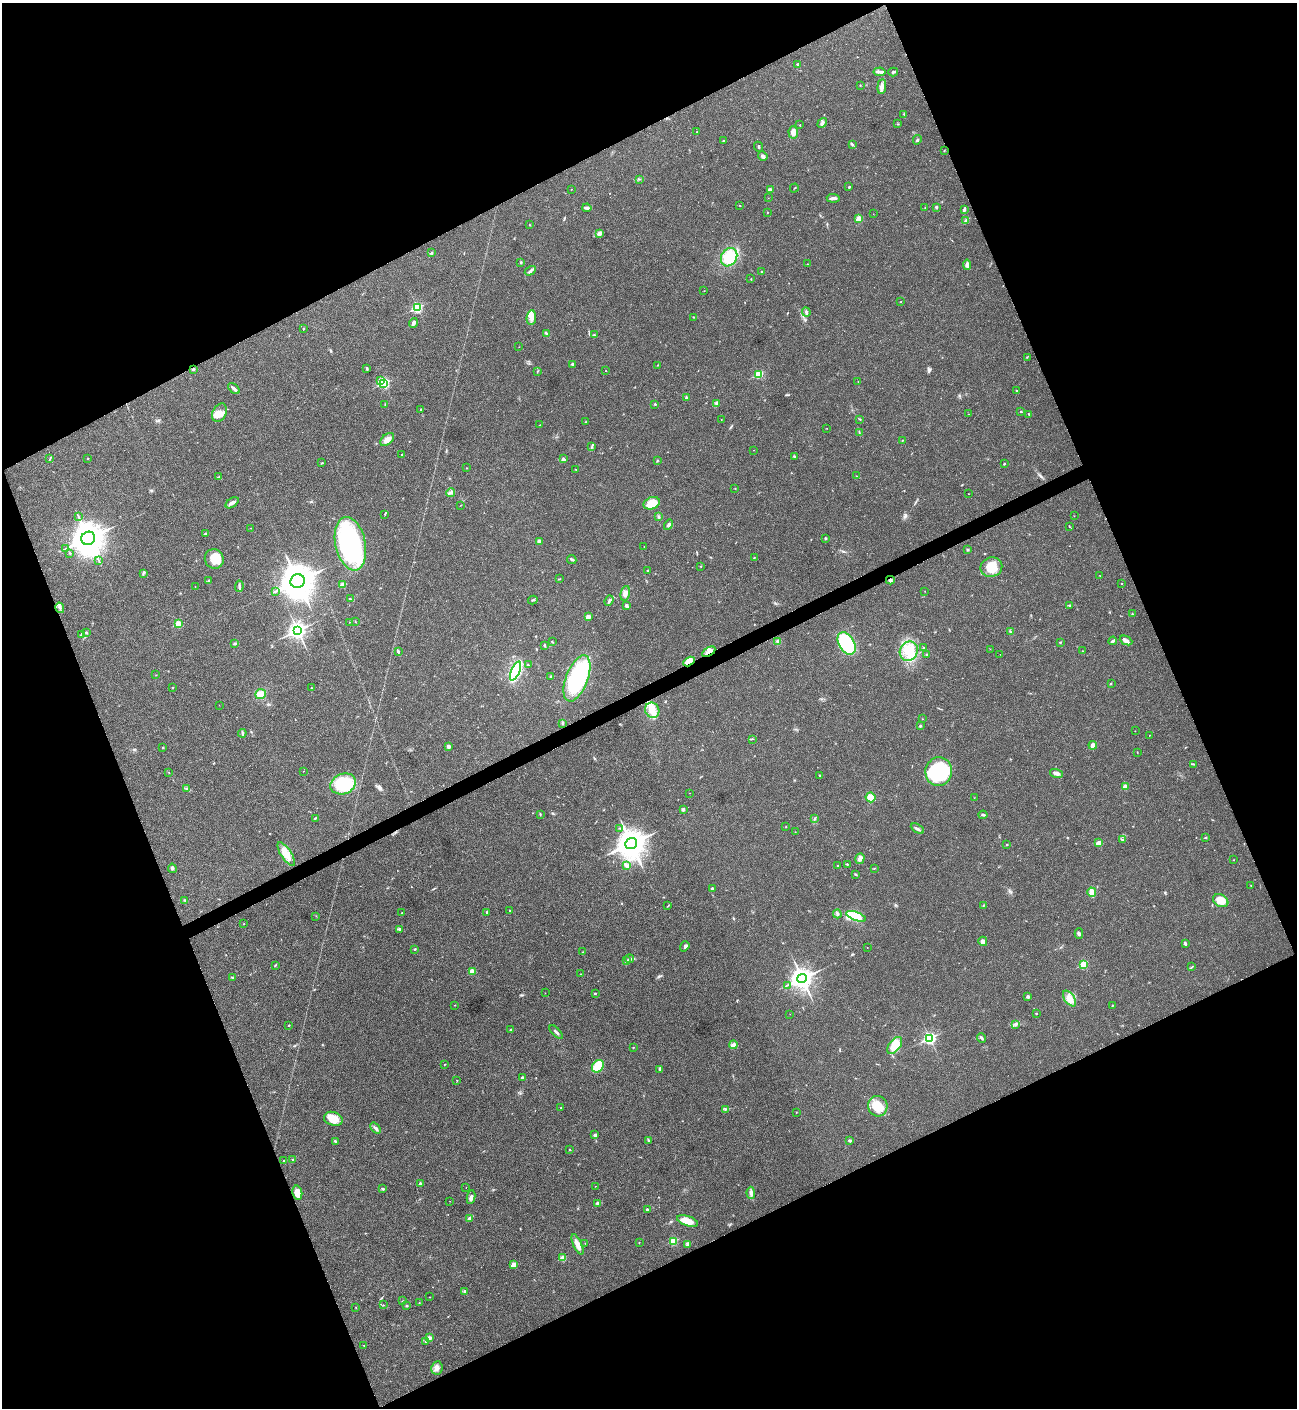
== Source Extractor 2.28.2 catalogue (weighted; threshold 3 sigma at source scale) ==
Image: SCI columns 288-5464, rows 3-5625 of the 5620 x 5631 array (HDU 1 of 3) = the unmasked area's bounding box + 8 px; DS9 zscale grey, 4 x 4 block average (1 PNG px = mean of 4 x 4 image px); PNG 1299 x 1410 px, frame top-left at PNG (2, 3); each listed source drawn as its Kron ellipse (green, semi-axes under 4 px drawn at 4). Shown black and unused: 44% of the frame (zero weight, under 3 of 4 exposures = <1% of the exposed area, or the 3 px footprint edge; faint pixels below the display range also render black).
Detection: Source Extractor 2.28.2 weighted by HDU 2 'WHT'. Background 0.0207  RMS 0.004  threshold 0.018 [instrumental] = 3 sigma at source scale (4.5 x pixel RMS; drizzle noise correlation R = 1.50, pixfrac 1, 0.05/0.05 arcsec/px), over >= 5 px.
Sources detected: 342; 1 inside a brighter object's white glare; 1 cosmic-ray / hot-pixel residue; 1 long thin detection or spike segment (spike, bleed or trail) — neither listed nor drawn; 13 inside a brighter listed object's ellipse — not listed separately; the other 326 listed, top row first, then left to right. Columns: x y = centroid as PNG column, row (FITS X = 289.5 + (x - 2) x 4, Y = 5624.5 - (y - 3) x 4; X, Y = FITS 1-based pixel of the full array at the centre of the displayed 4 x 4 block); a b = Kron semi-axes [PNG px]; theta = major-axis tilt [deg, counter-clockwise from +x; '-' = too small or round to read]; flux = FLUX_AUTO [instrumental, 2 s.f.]
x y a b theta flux
797 65 2 2 - 1.4
879 72 6 2 5 5.4
893 72 5 2 - 3.3
860 85 2 2 - 0.89
882 86 7 3 85 11
904 114 2 2 - 1.8
822 123 5 3 - 6.5
898 124 2 2 - 1.1
800 125 2 2 - 1.1
697 132 2 2 - 1
793 132 6 5 - 12
723 140 2 2 - 1.6
917 140 5 2 - 3.1
852 144 4 2 - 2.4
759 147 5 2 - 2.2
944 150 2 2 - 1.3
763 156 5 3 - 6.4
639 179 3 2 - 1.9
849 187 3 2 - 1.7
794 188 4 2 - 1.2
571 189 2 2 - 0.51
770 190 2 2 - 15
768 198 2 2 - 0.37
833 198 7 3 -4 7.4
740 205 2 2 - 0.77
936 207 3 2 - 3.1
587 208 4 2 - 7.3
925 208 2 2 - 0.6
964 209 4 3 - 3.8
767 213 2 2 - 0.77
873 214 2 2 - 0.54
859 219 2 2 - 53
966 220 3 2 - 3.2
530 225 2 2 - 0.93
599 233 3 3 - 9.1
432 253 3 2 - 2.2
729 257 9 7 60 77
521 262 2 2 - 2.3
807 264 2 2 - 0.66
967 265 5 4 - 8.1
530 271 6 2 31 5.1
761 271 2 2 - 1.3
751 279 3 2 - 1
704 291 2 2 - 0.56
900 302 2 2 - 0.81
417 308 3 2 - 250
806 312 5 2 - 4.8
693 317 3 2 - 1.5
531 318 7 4 83 13
413 323 5 3 - 7.4
303 329 3 2 - 1.6
546 333 3 2 - 2.8
594 335 2 2 - 2.5
519 347 2 2 - 0.47
1027 357 2 2 - 1.1
572 364 3 2 - 2.6
658 365 2 2 - 1.4
193 369 2 2 - 3.5
367 369 3 2 - 2.7
606 371 2 2 - 0.7
537 372 2 2 - 1
759 374 2 2 - 130
381 380 2 2 - 26
858 381 2 2 - 0.6
384 383 2 2 - 240
234 388 7 2 -42 8.9
1016 390 2 2 - 1.2
686 398 4 3 - 3.6
716 403 4 3 - 3.9
655 404 2 2 - 5
385 405 3 2 - 1.1
421 409 2 2 - 1.8
1021 412 2 2 - 1.7
219 413 10 7 65 20
969 414 2 2 - 0.78
1029 414 2 2 - 1.2
721 419 2 2 - 0.48
860 419 3 2 - 1.6
585 422 2 2 - 1.2
540 425 2 2 - 0.95
827 428 2 2 - 0.49
859 433 2 2 - 0.69
387 439 8 5 41 14
902 440 2 2 - 1.1
592 447 2 2 - 1.6
754 450 2 2 - 0.77
401 455 2 2 - 0.81
794 456 3 2 - 2
88 458 2 2 - 1
50 459 2 2 - 1.5
563 459 4 3 - 4.1
657 460 3 2 - 1.7
322 463 3 2 - 1.8
1004 464 3 2 - 1.8
467 468 2 2 - 0.88
576 469 2 2 - 1.2
856 476 2 2 - 0.83
218 477 3 2 - 1.8
735 488 2 2 - 0.66
451 493 4 2 - 3.7
969 494 2 2 - 0.74
232 503 7 3 35 7.1
652 503 8 6 24 45
461 505 2 2 - 0.51
385 514 2 2 - 0.86
78 516 3 2 - 1.4
1074 516 2 2 - 0.57
659 517 4 2 - 2.4
668 525 5 2 - 5.9
1069 526 3 2 - 1.1
251 528 2 2 - 0.68
206 533 4 2 - 2.5
88 538 7 6 - 4300
825 538 2 2 - 3.1
539 542 4 3 - 9.1
350 544 27 15 -78 350
644 547 2 2 - 0.44
65 549 2 2 - 1
968 550 2 2 - 1.8
70 553 3 2 - 1.9
754 558 2 2 - 1.1
214 559 10 9 - 37
572 559 5 2 - 3.8
98 560 3 2 - 1.3
701 566 2 2 - 1.3
991 567 11 9 22 39
647 570 2 2 - 1.3
143 573 4 2 - 2.3
1100 576 2 2 - 0.45
560 579 2 2 - 0.59
890 580 4 3 - 4.1
208 581 2 2 - 2.1
298 581 7 6 - 5000
1122 583 2 2 - 0.86
343 584 4 3 - 7.8
239 586 5 2 - 4
195 587 2 2 - 0.53
275 591 3 2 - 1.7
925 591 2 2 - 0.42
625 593 7 4 77 11
350 599 4 2 - 1.7
533 600 5 2 - 2.5
609 601 5 2 - 4.1
1070 605 3 2 - 1.8
626 606 4 3 - 4.9
60 608 5 2 - 3.7
1132 614 2 2 - 0.94
588 617 2 2 - 35
355 621 2 2 - 0.76
349 622 2 2 - 0.65
178 624 2 2 - 94
297 631 4 3 - 960
1010 631 3 2 - 1.3
86 632 2 2 - 2.1
81 634 2 2 - 6.7
1126 640 7 3 -25 7.7
778 641 4 2 - 3.9
1113 641 4 2 - 5.8
552 642 3 2 - 1.6
1060 642 3 2 - 1.8
235 643 3 2 - 3.5
847 643 12 7 -58 120
544 646 4 2 - 1.4
924 648 3 2 - 2.4
990 649 2 2 - 0.55
398 651 4 2 - 3
909 651 10 9 - 38
1083 651 2 2 - 0.91
709 652 7 3 33 8.6
927 654 3 2 - 1.6
1000 654 2 2 - 0.46
689 661 6 3 30 27
528 665 2 2 - 1.5
515 671 10 4 67 200
156 675 2 2 - 0.65
551 676 3 2 - 2.1
577 678 24 11 69 260
1111 683 2 2 - 0.79
173 688 2 2 - 1.1
311 688 2 2 - 1.1
261 694 5 4 - 25
219 705 2 2 - 0.43
652 710 8 7 - 30
923 719 2 2 - 0.77
563 723 2 2 - 1.7
920 726 2 2 - 7.7
1135 731 2 2 - 0.49
242 733 4 2 - 3.5
1149 735 2 2 - 0.54
752 739 3 2 - 1.7
1093 745 4 3 - 13
448 747 3 2 - 7.3
163 748 2 2 - 1.8
1137 752 2 2 - 0.64
1193 764 2 2 - 1.3
303 771 2 2 - 0.56
939 771 14 13 - 210
169 773 2 2 - 0.74
1056 773 7 3 -18 8.5
819 776 3 2 - 1.4
343 784 13 10 20 130
1125 786 2 2 - 36
187 788 2 2 - 1.4
690 793 2 2 - 0.52
870 797 5 5 - 18
974 798 2 2 - 0.46
683 810 4 3 - 3
540 814 3 2 - 1.7
983 815 4 2 - 4.8
315 818 4 2 - 2
815 819 3 2 - 2.8
786 827 2 2 - 0.91
620 828 2 2 - 1.1
917 829 7 2 -30 5.3
795 832 2 2 - 0.53
1205 838 3 2 - 1.5
1123 840 2 2 - 1.2
1098 843 2 2 - 39
631 844 6 5 - 3500
1007 844 2 2 - 1.3
286 854 13 5 -56 30
860 859 6 4 70 8.8
1234 860 2 2 - 0.71
847 864 2 2 - 1.6
626 865 2 2 - 2.6
838 866 2 2 - 1.6
172 868 4 3 - 3.9
874 868 2 2 - 0.79
855 874 3 2 - 2.4
1251 885 2 2 - 1
712 888 2 2 - 3
1092 892 5 2 - 35
185 900 3 2 - 2.5
1221 901 8 6 -32 32
668 906 2 2 - 0.77
983 906 2 2 - 1.3
510 910 3 2 - 1.5
487 912 3 2 - 2.1
402 913 2 2 - 2.7
837 914 4 2 - 2.7
316 916 2 2 - 0.67
856 916 10 4 -20 58
243 924 2 2 - 1
399 929 3 2 - 2.3
1079 934 5 2 - 4.6
983 941 5 4 - 11
1185 943 3 2 - 4.3
685 946 5 3 - 4.9
867 948 2 2 - 0.65
415 949 3 2 - 1.9
583 952 2 2 - 1.4
629 959 4 2 - 4
627 961 3 2 - 4.6
1084 964 2 2 - 100
275 965 2 2 - 1.9
1192 967 3 2 - 1.8
472 971 2 2 - 56
581 974 2 2 - 1.1
232 978 4 2 - 1.8
802 978 5 4 - 1600
788 985 2 2 - 1.1
545 993 2 2 - 0.58
595 993 2 2 - 4
1028 997 3 2 - 4.3
1070 998 9 5 -54 24
455 1005 2 2 - 1
1112 1006 2 2 - 1.1
790 1014 2 2 - 0.56
1036 1014 2 2 - 1.1
1015 1024 3 2 - 2.7
289 1025 2 2 - 1.8
511 1029 3 2 - 2.1
556 1032 8 2 -45 4.6
930 1038 3 2 - 410
982 1038 5 2 - 3.8
733 1045 4 3 - 5.4
895 1045 10 5 53 58
633 1047 2 2 - 0.97
445 1064 2 2 - 1.1
598 1066 7 5 48 54
660 1069 3 3 - 3.4
522 1077 3 2 - 3.3
457 1080 2 2 - 0.81
878 1106 10 9 - 46
561 1108 2 2 - 1.7
725 1109 2 2 - 1.1
796 1112 2 2 - 0.76
333 1119 9 6 -17 34
376 1128 6 2 -50 5.3
595 1135 3 3 - 5.2
648 1140 3 2 - 1.8
335 1141 2 2 - 1.6
850 1141 3 2 - 4.5
570 1150 2 2 - 1.7
292 1160 2 2 - 1.3
283 1161 2 2 - 0.8
420 1183 2 2 - 11
595 1186 2 2 - 0.75
466 1188 2 2 - 0.42
383 1189 3 2 - 2.4
297 1193 7 5 -77 22
751 1193 6 3 -86 6.7
471 1197 7 3 83 7.6
450 1201 2 2 - 0.44
598 1203 4 3 - 4.5
647 1209 3 2 - 2.8
470 1218 2 2 - 17
688 1221 11 5 -18 26
673 1241 2 2 - 110
585 1243 2 2 - 0.64
639 1243 2 2 - 0.8
578 1244 11 4 -66 14
688 1244 3 3 - 7.1
563 1258 2 2 - 52
513 1264 3 3 - 14
465 1291 3 2 - 3.4
430 1297 2 2 - 0.81
403 1301 2 2 - 1.2
419 1303 2 2 - 0.85
383 1305 2 2 - 1.2
407 1306 3 2 - 2.4
356 1307 2 2 - 1.1
429 1338 2 2 - 31
426 1341 4 2 - 3.4
364 1345 2 2 - 0.74
437 1368 6 5 - 11
Overlapping masked pixels (flux is a lower limit): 2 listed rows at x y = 709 652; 689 661
Diffuse or blended objects may show on this block-average render without a row.